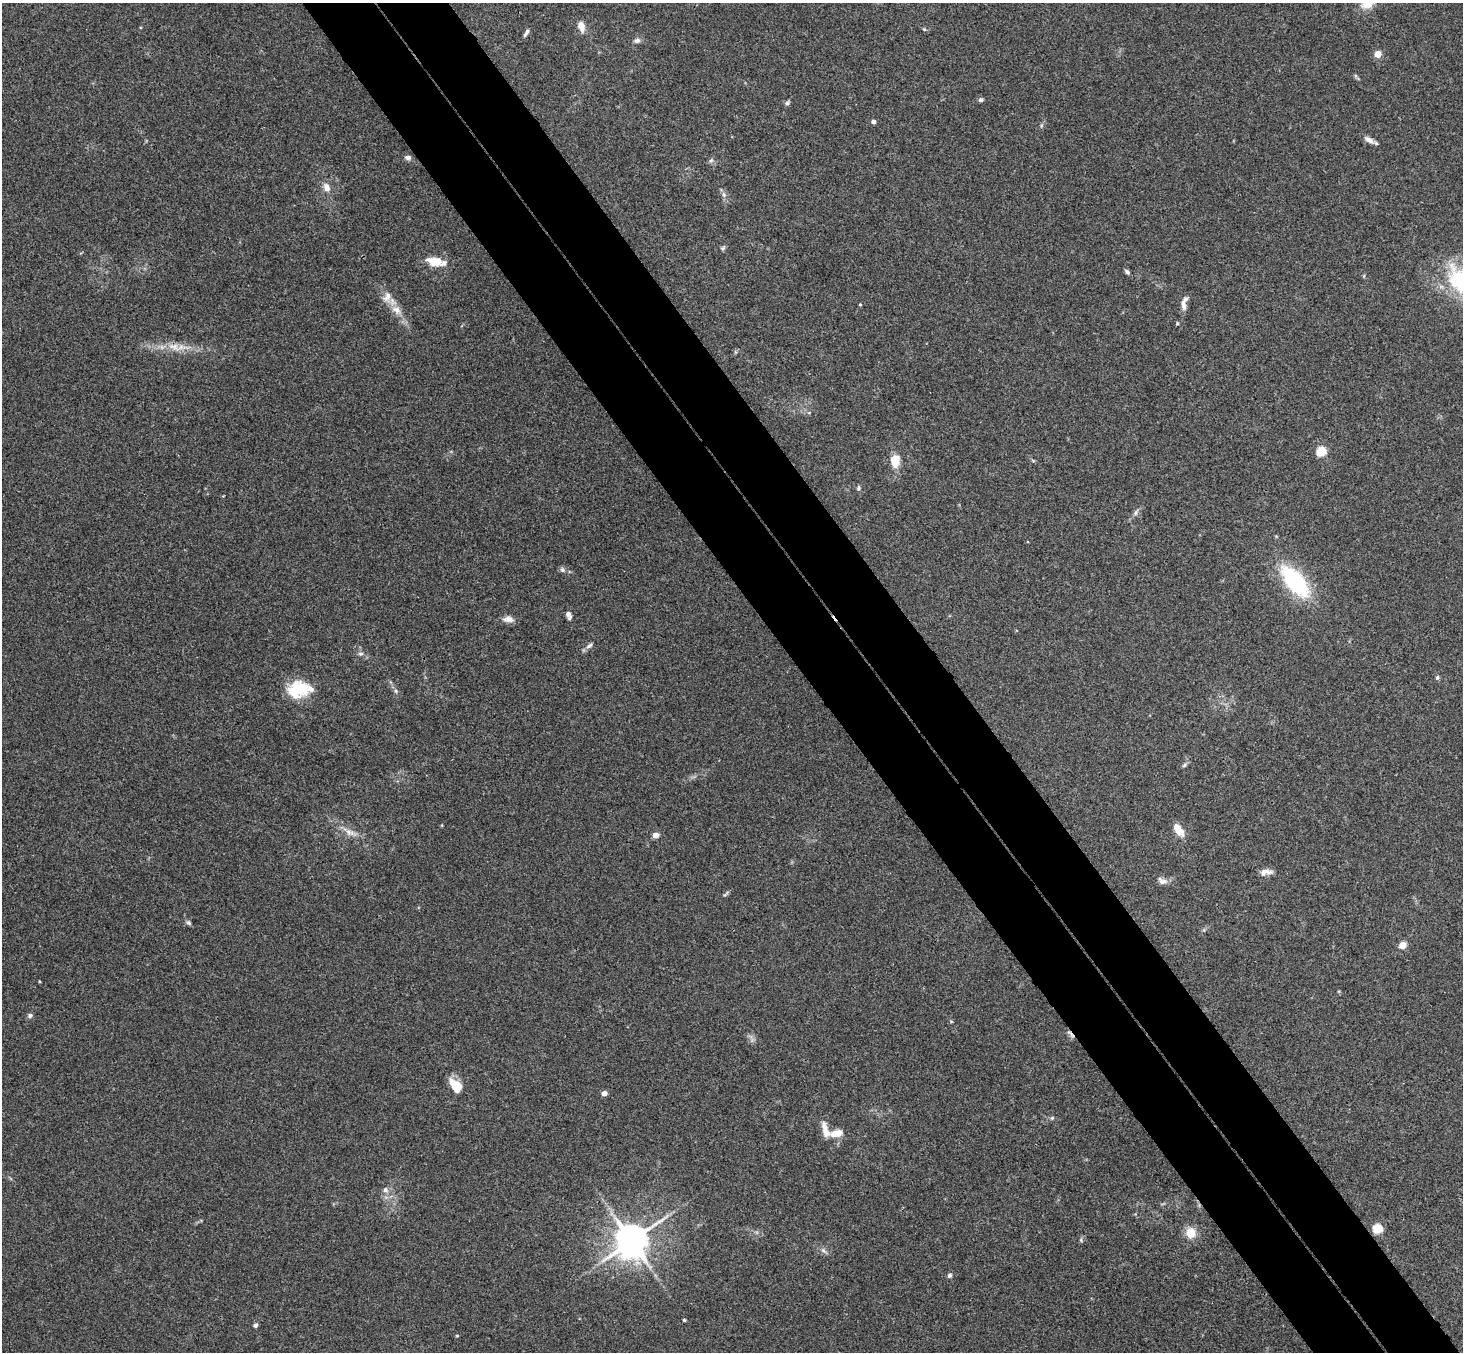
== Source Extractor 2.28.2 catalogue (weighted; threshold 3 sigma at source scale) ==
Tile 6 of 4 x 4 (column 2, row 2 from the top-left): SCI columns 1515-2975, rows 3033-4382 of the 5946 x 5927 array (HDU 1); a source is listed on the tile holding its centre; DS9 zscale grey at full resolution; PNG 1465 x 1354 px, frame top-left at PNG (2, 3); no overlay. Shown black and unused: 10% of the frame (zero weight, under 3 of 4 exposures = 6% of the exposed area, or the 3 px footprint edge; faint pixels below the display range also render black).
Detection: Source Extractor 2.28.2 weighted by HDU 2 'WHT'; one run over the whole footprint, this tile lists its part. Background 0.204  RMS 0.0083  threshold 0.0372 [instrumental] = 3 sigma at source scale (4.5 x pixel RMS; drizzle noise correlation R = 1.50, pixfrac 1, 0.05/0.05 arcsec/px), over >= 5 px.
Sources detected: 62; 1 inside a brighter object's white glare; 1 cosmic-ray / hot-pixel residue — not listed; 2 inside a brighter listed object's ellipse — not listed separately; the other 58 listed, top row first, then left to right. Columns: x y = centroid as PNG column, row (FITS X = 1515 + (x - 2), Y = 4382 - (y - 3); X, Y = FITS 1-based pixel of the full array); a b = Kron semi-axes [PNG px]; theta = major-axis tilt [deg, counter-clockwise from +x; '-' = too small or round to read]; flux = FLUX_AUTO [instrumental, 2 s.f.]
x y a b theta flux
1367 3 20 13 36 13
581 26 12 7 -78 7.1
924 29 5 4 - 1
526 33 11 4 60 2.4
637 40 9 7 15 2.8
1378 54 4 4 - 18
980 100 6 5 - 1.7
787 103 7 5 22 1.8
873 121 4 4 - 3.2
1369 140 15 6 -28 4.7
408 157 8 6 -1 2.9
711 160 6 5 - 1.7
327 187 12 8 -70 5.9
724 194 8 6 -70 2.5
723 248 8 5 40 1.5
434 262 21 11 -12 14
1127 272 8 4 -44 1.8
387 297 16 10 72 7.2
1184 303 17 6 82 5.8
860 304 4 3 - 0.84
396 310 16 10 -30 8.2
174 347 27 10 -11 14
1321 451 5 5 - 47
895 460 16 11 -90 12
858 488 6 5 - 1.4
1136 512 9 5 64 2.3
562 570 7 5 -68 1.8
1295 582 44 20 -50 71
569 615 11 6 -74 3.2
508 619 16 8 -6 5.1
589 646 11 5 34 2.6
361 654 8 4 0 1.8
1437 677 6 5 - 1.3
300 689 29 16 65 25
396 691 6 4 -47 1.5
1184 765 7 5 45 1.5
1178 829 17 8 -53 10
350 833 19 8 -18 7.4
655 835 4 4 - 9.5
1266 872 16 7 7 5.5
1162 881 14 8 -22 4.2
189 923 7 6 - 1.7
1403 945 5 4 - 22
39 981 4 3 - 0.66
30 1015 6 6 - 2.1
456 1086 14 9 -52 19
604 1093 4 4 - 7.8
1052 1118 6 5 - 1.3
835 1133 16 8 11 10
385 1190 8 7 - 3.2
1377 1229 5 5 - 49
1191 1233 11 10 - 13
1081 1240 6 4 -60 1.1
631 1241 10 9 - 2000
823 1251 9 5 -38 2.6
949 1275 6 5 - 1.8
684 1320 4 3 - 0.99
255 1325 5 5 - 2.2
Isophote crosses this tile's border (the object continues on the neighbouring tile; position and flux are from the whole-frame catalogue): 1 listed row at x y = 1367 3